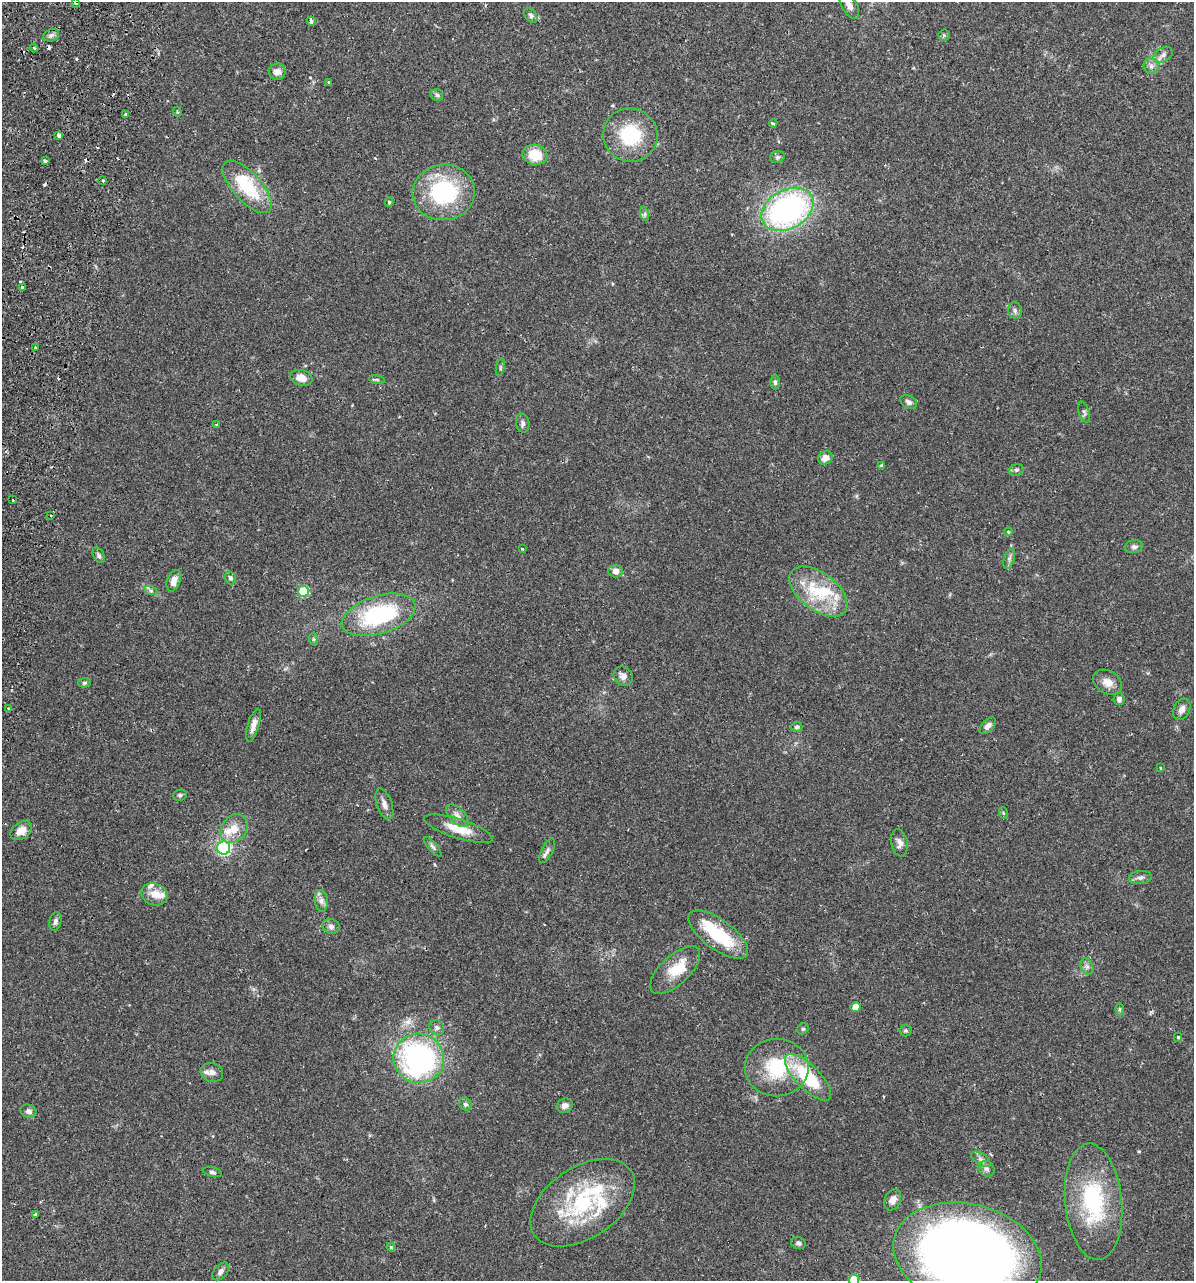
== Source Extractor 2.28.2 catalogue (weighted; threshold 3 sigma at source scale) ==
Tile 11 of 4 x 4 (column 3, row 3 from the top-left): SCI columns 2564-3755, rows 1303-2581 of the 5251 x 5158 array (HDU 1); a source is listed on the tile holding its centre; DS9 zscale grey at full resolution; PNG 1196 x 1283 px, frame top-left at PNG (2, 2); each listed source drawn as its Kron ellipse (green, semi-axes under 4 px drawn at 4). Shown black and unused: <1% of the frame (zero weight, under 2 of 3 exposures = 3% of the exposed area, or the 3 px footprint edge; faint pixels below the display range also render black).
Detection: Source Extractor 2.28.2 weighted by HDU 2 'WHT'; one run over the whole footprint, this tile lists its part. Background 0.0649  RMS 0.005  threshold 0.0226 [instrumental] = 3 sigma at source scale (4.5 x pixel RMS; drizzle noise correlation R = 1.50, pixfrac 1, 0.05/0.05 arcsec/px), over >= 5 px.
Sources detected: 124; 1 inside a brighter object's white glare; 7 cosmic-ray / hot-pixel residue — neither listed nor drawn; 7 inside a brighter listed object's ellipse — not listed separately; the other 109 listed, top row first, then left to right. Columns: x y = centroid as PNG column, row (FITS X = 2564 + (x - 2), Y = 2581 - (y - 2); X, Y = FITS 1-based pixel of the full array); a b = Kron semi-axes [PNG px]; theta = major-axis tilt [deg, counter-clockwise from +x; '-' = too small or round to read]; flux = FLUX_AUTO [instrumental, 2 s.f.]
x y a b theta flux
76 3 3 2 - 1
849 5 15 7 -61 4
531 15 8 5 -52 1.2
311 21 5 3 - 1.3
51 35 8 6 22 1.4
944 35 5 5 - 0.77
34 48 4 3 - 0.63
1163 55 10 7 30 2.1
1151 66 8 7 - 2
277 72 8 8 - 3.1
328 82 3 3 - 0.95
437 95 6 6 - 0.96
177 112 5 3 - 0.65
126 114 4 3 - 2
773 123 4 3 - 0.86
630 135 27 26 - 27
58 136 4 3 - 3.8
535 155 12 10 -12 12
777 157 7 5 19 1
45 161 3 3 - 1.4
103 180 3 3 - 0.73
247 187 33 14 -48 28
444 192 31 27 6 46
389 202 4 4 - 0.68
787 209 28 19 29 130
645 214 7 4 -72 0.98
22 287 3 3 - 1.7
1015 310 8 7 - 1.6
36 347 3 2 - 0.71
500 367 9 3 77 0.78
301 378 11 7 -16 4.9
377 379 8 4 -9 0.83
775 382 7 5 -89 1.2
909 402 9 6 -28 1.7
1084 412 11 5 -71 1.4
523 423 9 6 -78 1.5
217 424 3 3 - 0.53
825 458 7 6 - 3.4
882 466 4 3 - 1.2
1016 470 7 5 13 1.1
12 500 3 2 - 0.65
51 516 3 2 - 0.67
1008 532 4 3 - 0.48
1134 547 9 6 11 1.6
522 549 3 3 - 0.38
99 555 8 5 -61 1.2
1009 559 10 5 72 1.5
615 571 7 6 - 2.8
230 578 6 5 - 1.2
174 581 11 6 68 4.2
151 591 7 4 -19 0.93
303 591 5 5 - 27
818 592 33 18 -37 23
379 615 38 19 17 52
313 639 6 4 -73 0.73
623 676 10 8 -40 2.7
1108 682 15 11 -32 4.6
85 683 6 5 - 0.81
1119 699 6 5 - 1.8
8 708 3 2 - 0.75
1182 709 11 8 61 2.7
253 725 17 5 73 3.3
988 726 10 5 45 2.3
797 727 6 5 - 1.1
1160 768 3 2 - 0.39
180 795 7 5 10 1.1
384 804 16 7 -71 2.8
1003 813 6 3 -71 0.55
457 816 14 7 -46 2.8
234 829 15 12 51 7.1
459 829 36 9 -18 10
21 831 12 8 36 5.2
899 843 14 8 -77 2.6
433 847 12 4 -49 1.3
224 848 6 6 - 60
547 851 13 5 63 1.8
1140 878 11 6 6 1.7
154 894 13 11 -19 5.6
321 901 11 6 -84 2.2
55 922 9 6 78 1.5
331 926 9 7 -19 1.8
718 935 35 15 -36 27
1087 966 8 6 -68 1.5
675 970 31 14 43 13
855 1007 5 5 - 7
1119 1009 6 4 89 0.74
437 1028 8 7 - 1.4
803 1029 6 5 - 0.77
906 1030 6 6 - 0.87
1178 1037 4 4 - 0.6
419 1058 25 24 - 110
777 1067 32 29 0 29
212 1072 11 9 -17 2.9
808 1077 30 12 -45 29
465 1104 6 6 - 1.2
565 1106 8 7 - 2.5
28 1111 8 6 -16 2
981 1159 11 6 -32 1.7
986 1169 8 7 - 1.7
212 1172 10 4 -13 1.2
893 1200 11 8 63 3
1093 1202 58 28 -84 46
583 1203 58 35 34 52
35 1214 3 3 - 0.6
798 1243 7 6 - 1.4
391 1247 5 3 - 0.55
967 1255 75 51 -14 530
221 1271 10 6 50 1.8
854 1280 5 5 - 23
Isophote crosses this tile's border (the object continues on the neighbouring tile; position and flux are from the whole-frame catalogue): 3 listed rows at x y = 849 5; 967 1255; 854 1280